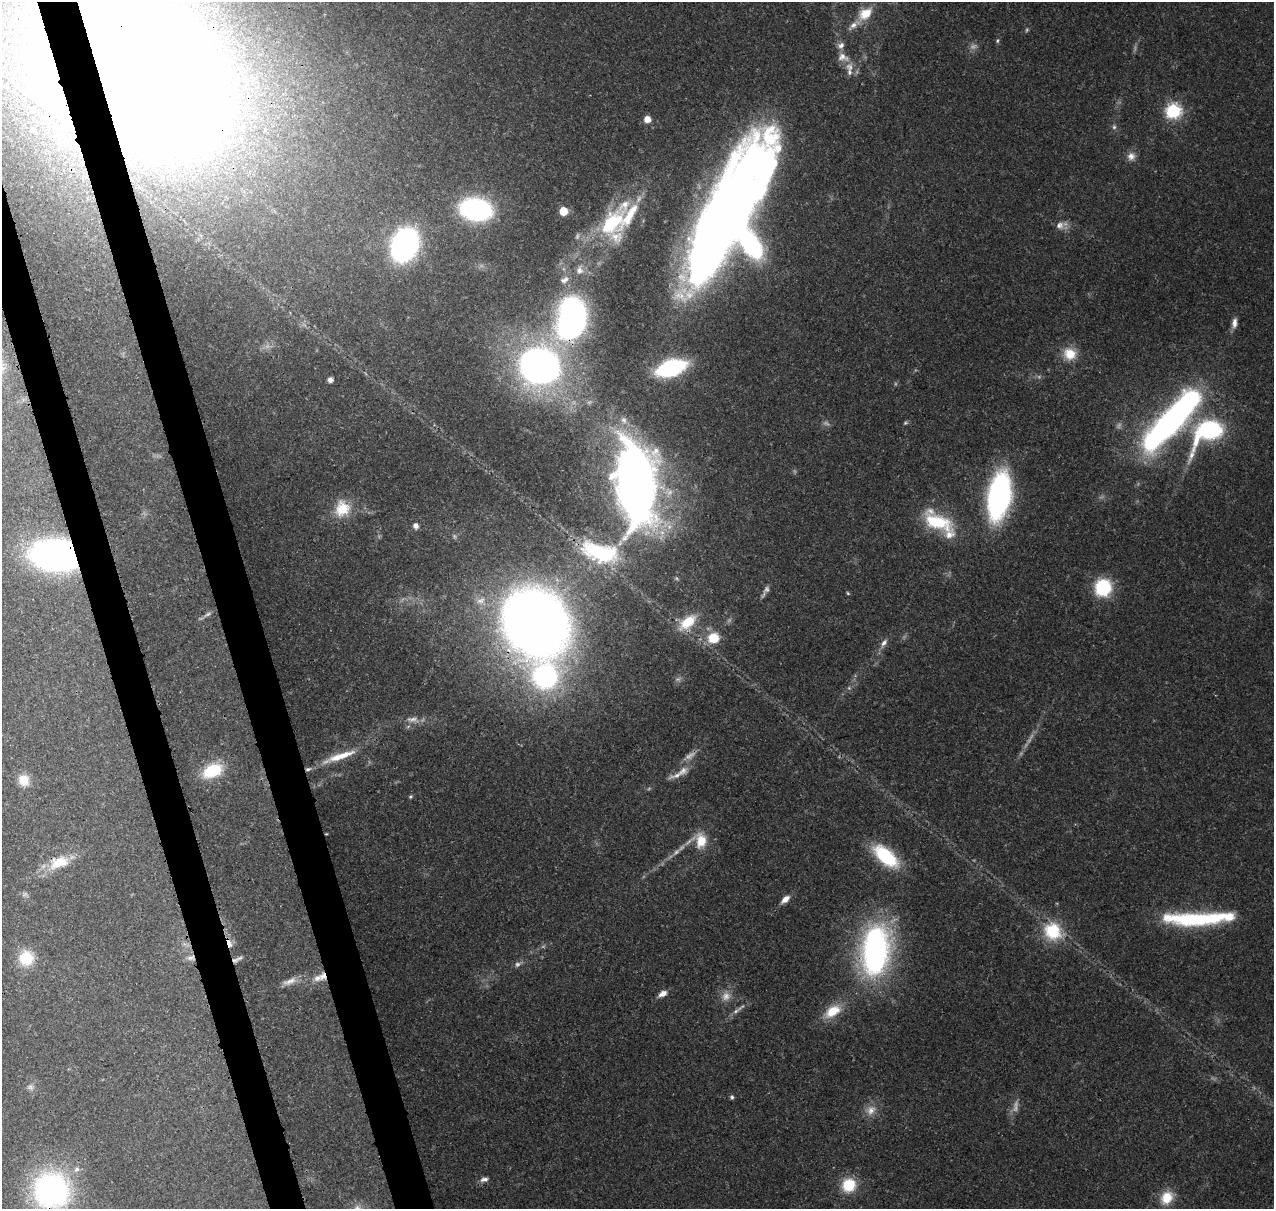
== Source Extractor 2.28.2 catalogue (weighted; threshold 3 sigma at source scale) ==
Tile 11 of 4 x 4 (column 3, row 3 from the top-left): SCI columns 2664-3935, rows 1340-2546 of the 5324 x 5041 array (HDU 1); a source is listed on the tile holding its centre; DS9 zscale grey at full resolution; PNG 1276 x 1211 px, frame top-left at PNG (2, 2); no overlay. Shown black and unused: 5% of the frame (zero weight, under 3 of 4 exposures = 8% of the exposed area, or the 3 px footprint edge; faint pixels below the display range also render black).
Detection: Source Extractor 2.28.2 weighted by HDU 2 'WHT'; one run over the whole footprint, this tile lists its part. Background 0.0657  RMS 0.0032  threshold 0.0144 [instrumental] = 3 sigma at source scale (4.5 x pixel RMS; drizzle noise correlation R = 1.50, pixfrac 1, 0.0396/0.0396 arcsec/px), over >= 5 px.
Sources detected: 112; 17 too faint to see at this stretch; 8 inside a brighter object's white glare — not listed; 10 inside a brighter listed object's ellipse — not listed separately; the other 77 listed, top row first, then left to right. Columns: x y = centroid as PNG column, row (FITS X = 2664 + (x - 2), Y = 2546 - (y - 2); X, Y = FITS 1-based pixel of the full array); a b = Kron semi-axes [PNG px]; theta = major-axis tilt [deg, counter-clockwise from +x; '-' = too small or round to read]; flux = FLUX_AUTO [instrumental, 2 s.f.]
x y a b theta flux
865 14 21 13 38 7
997 41 6 4 73 0.51
841 45 10 8 55 1.7
843 57 16 11 -20 3.2
134 72 130 91 -38 1300
849 72 11 7 -75 1.6
1173 111 7 7 - 66
647 119 6 6 - 3.4
1114 127 7 6 - 0.77
32 130 4 3 - 0.36
1131 156 11 11 - 2.3
476 209 23 16 -10 67
563 211 5 5 - 9.6
731 214 149 42 64 440
611 223 35 20 45 28
1060 225 11 10 - 2.2
405 245 20 15 66 120
579 270 13 10 86 2.7
564 280 14 8 26 2.1
1234 323 13 7 84 2.1
571 325 26 19 39 90
1070 354 17 15 -18 6.4
539 366 31 29 -11 160
671 368 20 11 18 50
330 380 4 4 - 1.9
1173 418 67 18 48 150
905 423 5 4 - 0.47
1208 431 30 17 40 54
636 480 77 37 -76 230
999 496 33 15 80 100
342 509 21 18 68 8.5
938 522 39 19 -28 20
416 526 7 6 - 1.5
600 552 55 25 -15 31
56 555 35 23 -6 150
1103 587 13 12 - 25
848 593 5 4 - 0.42
481 601 15 10 27 3.5
207 614 13 5 28 1.3
688 622 27 14 40 8.7
534 623 47 41 -59 490
714 638 14 12 11 8
884 643 13 6 59 1.8
545 676 24 23 - 57
849 688 6 4 -46 0.49
413 719 18 8 -3 2.5
339 756 47 8 19 8.2
212 771 22 14 26 14
683 771 17 11 39 3.4
24 780 14 13 - 4.8
410 796 5 5 - 0.5
326 834 4 3 - 0.25
700 840 21 18 -11 7.8
676 852 12 6 42 1.6
886 856 29 14 -41 23
59 862 28 15 19 9.4
785 899 10 6 41 2.8
1198 919 80 14 2 37
1053 931 23 21 -45 15
229 944 11 5 -67 2.4
875 950 48 26 84 98
26 958 17 16 - 10
191 958 12 6 14 1.6
237 959 16 5 25 1.4
317 978 14 10 27 3.2
289 981 22 8 23 3
663 993 9 6 29 2.5
736 1011 10 5 26 1.3
833 1011 22 12 32 8.3
30 1087 10 9 - 1.4
732 1097 5 5 - 0.67
871 1110 16 12 49 3.6
77 1169 9 7 43 1.5
484 1179 11 7 8 1.5
849 1185 16 15 - 10
51 1190 33 32 - 84
1167 1198 18 14 58 7
Overlapping masked pixels (flux is a lower limit): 12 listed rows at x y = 134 72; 731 214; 571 325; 56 555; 534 623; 326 834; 59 862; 229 944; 875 950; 191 958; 237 959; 51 1190
Isophote crosses this tile's border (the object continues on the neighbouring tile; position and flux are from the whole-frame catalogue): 3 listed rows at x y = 134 72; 731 214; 51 1190